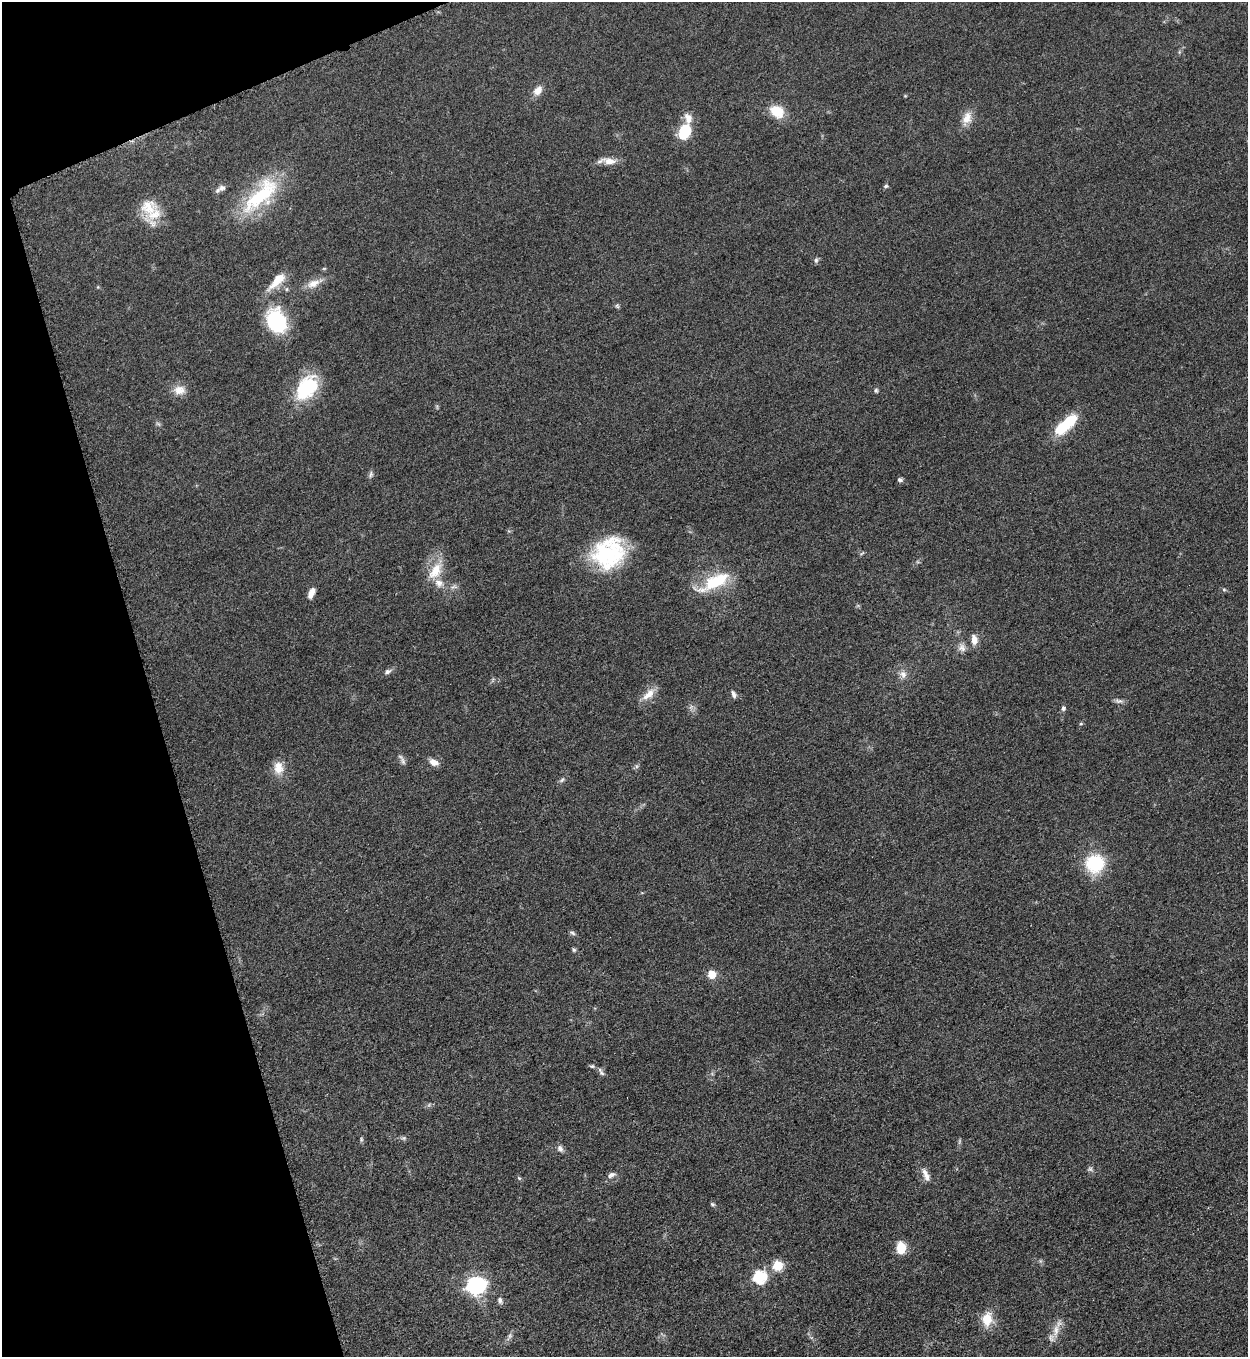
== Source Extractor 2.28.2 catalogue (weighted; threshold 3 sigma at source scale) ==
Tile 5 of 4 x 4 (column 1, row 2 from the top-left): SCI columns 287-1532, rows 2722-4076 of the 5427 x 5438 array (HDU 1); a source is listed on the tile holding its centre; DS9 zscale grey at full resolution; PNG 1250 x 1359 px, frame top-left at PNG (2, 2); no overlay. Shown black and unused: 14% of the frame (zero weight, under 3 of 5 exposures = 1% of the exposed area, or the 3 px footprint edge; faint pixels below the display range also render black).
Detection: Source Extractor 2.28.2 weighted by HDU 2 'WHT'; one run over the whole footprint, this tile lists its part. Background 0.0634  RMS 0.0057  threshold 0.0255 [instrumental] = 3 sigma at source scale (4.5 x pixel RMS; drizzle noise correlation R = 1.50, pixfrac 1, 0.05/0.05 arcsec/px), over >= 5 px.
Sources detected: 69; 4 too faint to see at this stretch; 1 inside a brighter object's white glare — not listed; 3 inside a brighter listed object's ellipse — not listed separately; the other 61 listed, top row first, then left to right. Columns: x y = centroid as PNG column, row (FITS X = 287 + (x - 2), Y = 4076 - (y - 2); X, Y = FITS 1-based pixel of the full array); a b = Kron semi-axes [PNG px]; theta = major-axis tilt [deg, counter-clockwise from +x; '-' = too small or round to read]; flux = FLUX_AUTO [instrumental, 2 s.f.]
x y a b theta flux
538 90 13 9 52 4.6
777 111 16 12 -36 12
967 118 20 11 66 6.8
684 132 15 11 68 21
609 161 18 8 -7 6.3
886 186 6 5 - 1
222 188 11 8 19 2.5
261 195 59 23 46 48
148 207 26 23 -1 15
816 260 8 5 80 1.2
277 281 30 10 45 10
313 284 20 10 22 6.3
617 306 7 5 -68 0.95
276 321 20 15 -69 57
307 388 34 21 55 32
179 390 16 12 5 6.1
876 390 6 5 - 1
1065 425 31 11 41 26
371 474 10 5 68 1.5
900 480 6 5 - 1.4
862 553 7 4 20 0.77
607 554 39 33 44 52
435 571 25 13 57 13
715 582 37 13 27 28
454 587 11 4 1 1.7
1224 589 6 4 -1 0.81
311 593 12 6 64 3.9
974 640 10 6 -84 5.6
962 648 11 10 - 3.3
388 671 11 6 25 2
903 674 12 8 -65 3.4
649 694 21 9 44 6.5
734 694 10 5 -69 1.8
1119 701 12 6 -9 1.9
1063 708 6 6 - 1.3
1081 724 5 3 - 0.6
403 761 14 5 -69 2
434 762 12 8 -25 4.3
636 766 6 4 -71 0.98
278 768 18 13 -84 7.5
562 780 9 5 45 1.3
1095 863 18 17 - 32
572 933 8 5 -28 1.2
574 950 6 5 - 0.99
711 974 5 5 - 16
592 1066 8 5 7 0.99
601 1073 9 6 -43 1.5
361 1139 7 4 -89 0.85
560 1149 10 7 -56 2.2
611 1175 13 7 25 2.4
926 1175 19 7 -67 4.3
519 1178 7 4 -44 0.85
712 1204 6 5 - 0.92
901 1247 11 8 86 12
777 1265 5 5 - 30
759 1277 6 6 - 67
476 1285 9 7 8 230
500 1300 10 7 -64 1.8
987 1319 17 12 86 11
1056 1330 21 8 80 5.9
510 1336 8 6 70 1.6